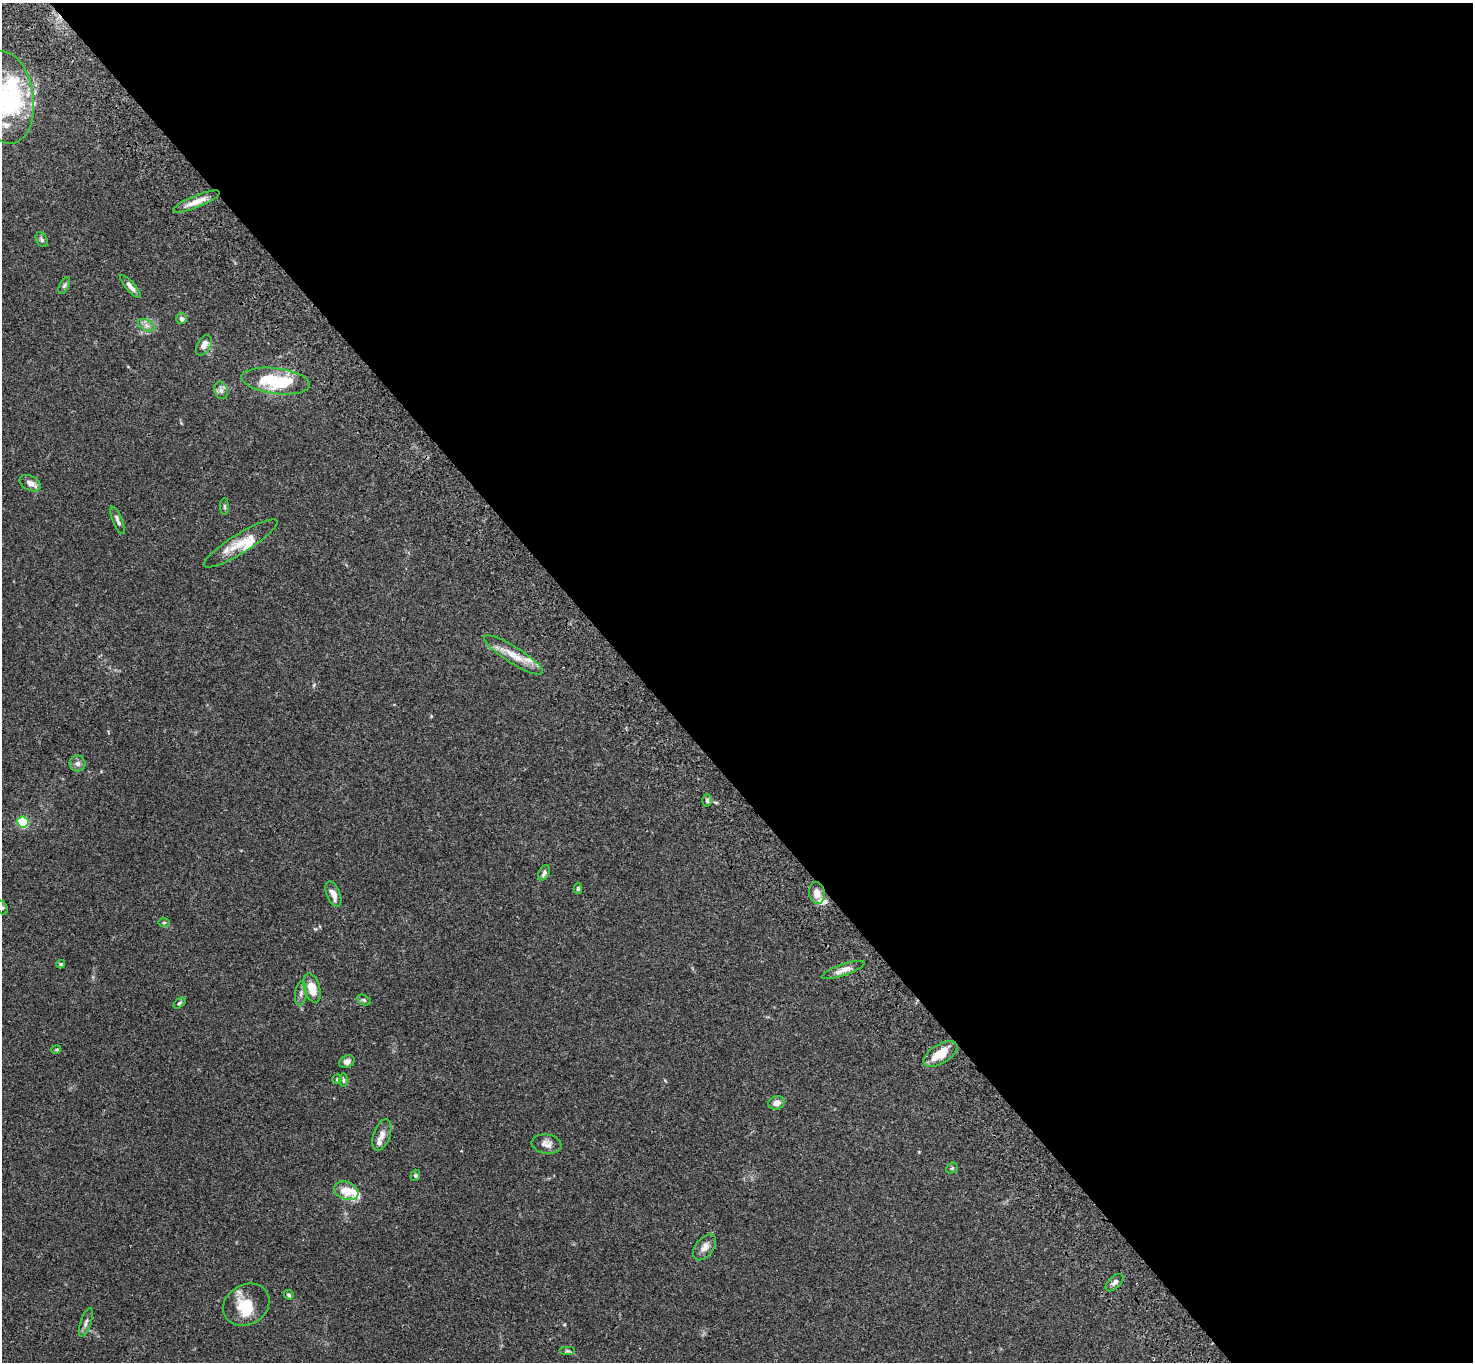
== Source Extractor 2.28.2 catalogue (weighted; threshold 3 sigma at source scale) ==
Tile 8 of 4 x 4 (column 4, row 2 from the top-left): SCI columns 4516-5986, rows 2960-4319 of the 6091 x 6060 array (HDU 1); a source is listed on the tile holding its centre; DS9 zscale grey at full resolution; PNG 1475 x 1364 px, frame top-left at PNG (2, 3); each listed source drawn as its Kron ellipse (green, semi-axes under 4 px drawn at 4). Shown black and unused: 56% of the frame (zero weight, under 3 of 4 exposures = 6% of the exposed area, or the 3 px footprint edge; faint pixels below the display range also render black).
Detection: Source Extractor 2.28.2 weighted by HDU 2 'WHT'; one run over the whole footprint, this tile lists its part. Background 0.0792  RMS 0.0059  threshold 0.0263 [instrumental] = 3 sigma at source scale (4.5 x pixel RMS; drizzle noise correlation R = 1.50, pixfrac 1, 0.05/0.05 arcsec/px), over >= 5 px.
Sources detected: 57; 2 inside a brighter object's white glare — neither listed nor drawn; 8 inside a brighter listed object's ellipse — not listed separately; the other 47 listed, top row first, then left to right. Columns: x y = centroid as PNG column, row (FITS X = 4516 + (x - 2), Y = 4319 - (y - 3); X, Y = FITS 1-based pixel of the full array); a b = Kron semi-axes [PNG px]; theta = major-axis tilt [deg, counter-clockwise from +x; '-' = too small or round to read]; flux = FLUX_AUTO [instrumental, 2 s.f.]
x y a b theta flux
6 97 47 27 -81 64
196 202 25 6 22 6.3
42 240 8 5 -60 1.3
64 286 9 5 63 1.1
130 287 15 4 -48 2.7
182 319 5 5 - 1.8
146 325 9 5 -31 2
204 345 11 6 61 3.8
276 381 34 13 -7 31
221 390 9 6 -75 2
30 483 11 7 -28 3.4
225 507 8 4 -89 0.93
118 520 15 4 -67 1.8
241 543 43 9 32 12
514 655 34 8 -32 9.8
78 764 8 8 - 2.1
707 800 6 4 -87 1.1
23 822 5 5 - 40
544 873 8 5 64 1.7
578 889 5 4 - 0.91
817 893 11 8 -79 4.8
333 894 13 6 -68 4.1
2 908 7 5 -62 1.1
164 923 6 4 1 0.75
61 964 4 3 - 0.97
843 970 22 5 19 4.4
312 988 15 8 -74 9.1
301 993 12 6 83 2.2
364 1000 7 5 -26 1
179 1003 7 4 37 0.85
56 1050 5 3 - 0.58
940 1054 19 9 32 12
347 1062 8 6 29 2.4
337 1079 5 5 - 0.69
343 1080 6 4 -89 0.92
776 1103 8 7 - 3.8
382 1135 16 8 70 3.8
546 1144 15 9 -9 3.6
952 1168 6 5 - 0.8
415 1175 6 4 69 0.79
346 1191 12 8 -22 9.2
704 1247 15 9 51 3.9
1114 1283 11 6 43 1.8
289 1295 5 4 - 0.9
246 1305 24 20 30 15
86 1323 15 5 71 1.9
567 1351 8 4 0 1
Isophote crosses this tile's border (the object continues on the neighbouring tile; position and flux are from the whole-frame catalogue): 2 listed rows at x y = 6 97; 2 908